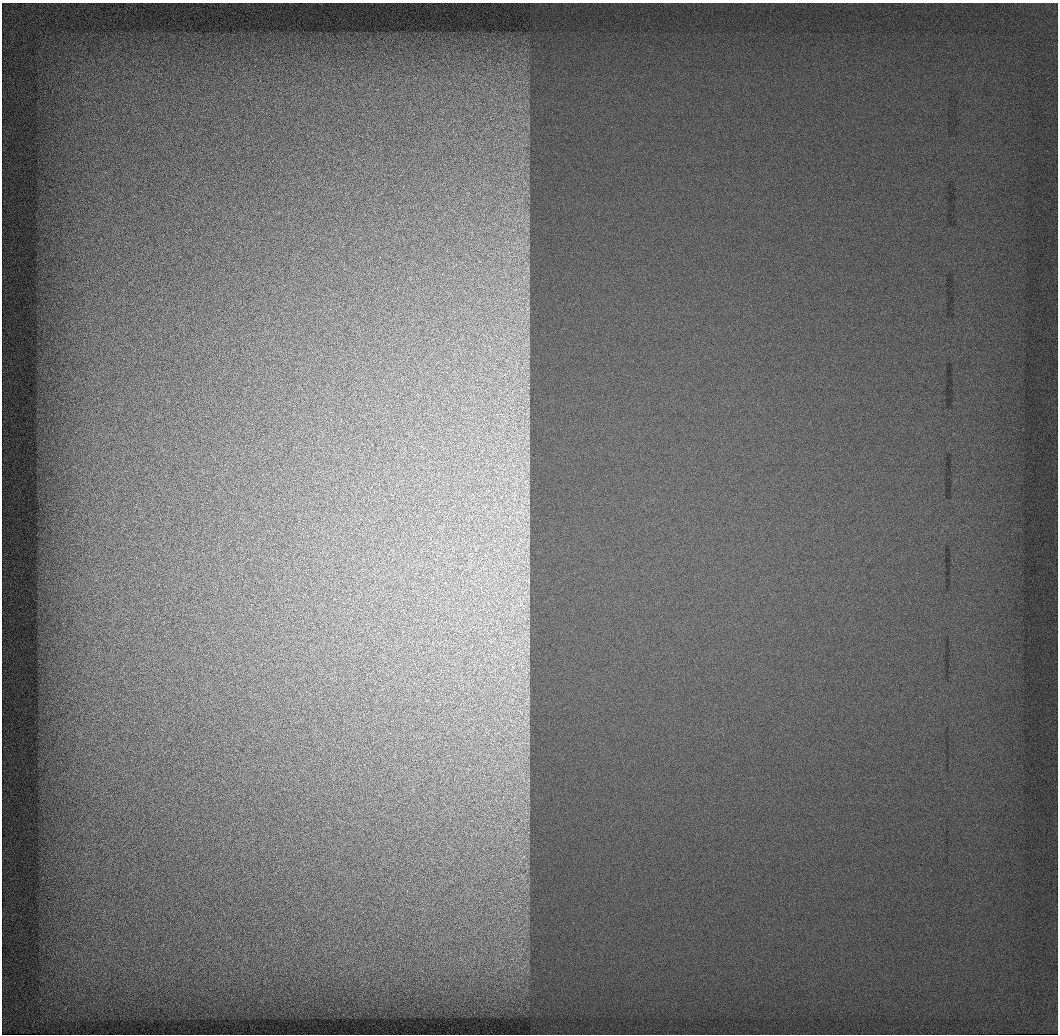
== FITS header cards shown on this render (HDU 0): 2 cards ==
NAXIS1  =                 1056 / Length of Axis 1 (Serial)
NAXIS2  =                 1032 / Length of Axis 2 (Parallel)

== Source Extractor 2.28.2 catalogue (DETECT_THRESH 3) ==
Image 1056 x 1032 px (HDU 0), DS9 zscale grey, 1 PNG px = 1 image px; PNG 1060 x 1036 px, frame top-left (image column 1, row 1032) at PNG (2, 3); no overlay
Background 523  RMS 2.7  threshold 8.04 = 3 sigma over >= 5 px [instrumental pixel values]
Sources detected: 33; all 33 listed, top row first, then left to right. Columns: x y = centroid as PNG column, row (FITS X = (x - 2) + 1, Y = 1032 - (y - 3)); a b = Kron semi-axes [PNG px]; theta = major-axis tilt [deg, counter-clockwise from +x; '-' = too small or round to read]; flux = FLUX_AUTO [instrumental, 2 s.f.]
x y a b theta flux
528 269 12 4 -81 660
524 277 9 5 44 790
515 290 7 4 19 550
527 309 10 7 85 810
525 345 17 9 35 1700
526 362 14 9 44 1400
516 365 21 7 82 2700
522 390 14 10 -7 2200
527 399 12 8 28 1000
526 414 38 12 -23 4100
520 436 24 16 56 6000
527 464 31 11 -79 4300
515 481 33 18 -89 11000
526 487 38 13 -90 5500
523 512 37 28 -68 10000
523 544 60 30 58 17000
522 603 51 32 44 16000
526 648 40 15 -73 6600
516 656 13 7 12 1900
513 667 18 9 88 3200
525 672 24 12 78 3900
527 699 17 8 79 1600
512 700 8 6 46 940
520 712 16 7 -46 1900
526 712 19 11 -79 2500
518 718 11 3 11 700
527 734 21 13 -81 3000
519 744 18 12 -82 3900
522 774 10 8 54 1600
527 787 12 6 71 1100
526 812 11 6 -52 970
515 829 11 7 -43 1300
523 857 8 4 37 580